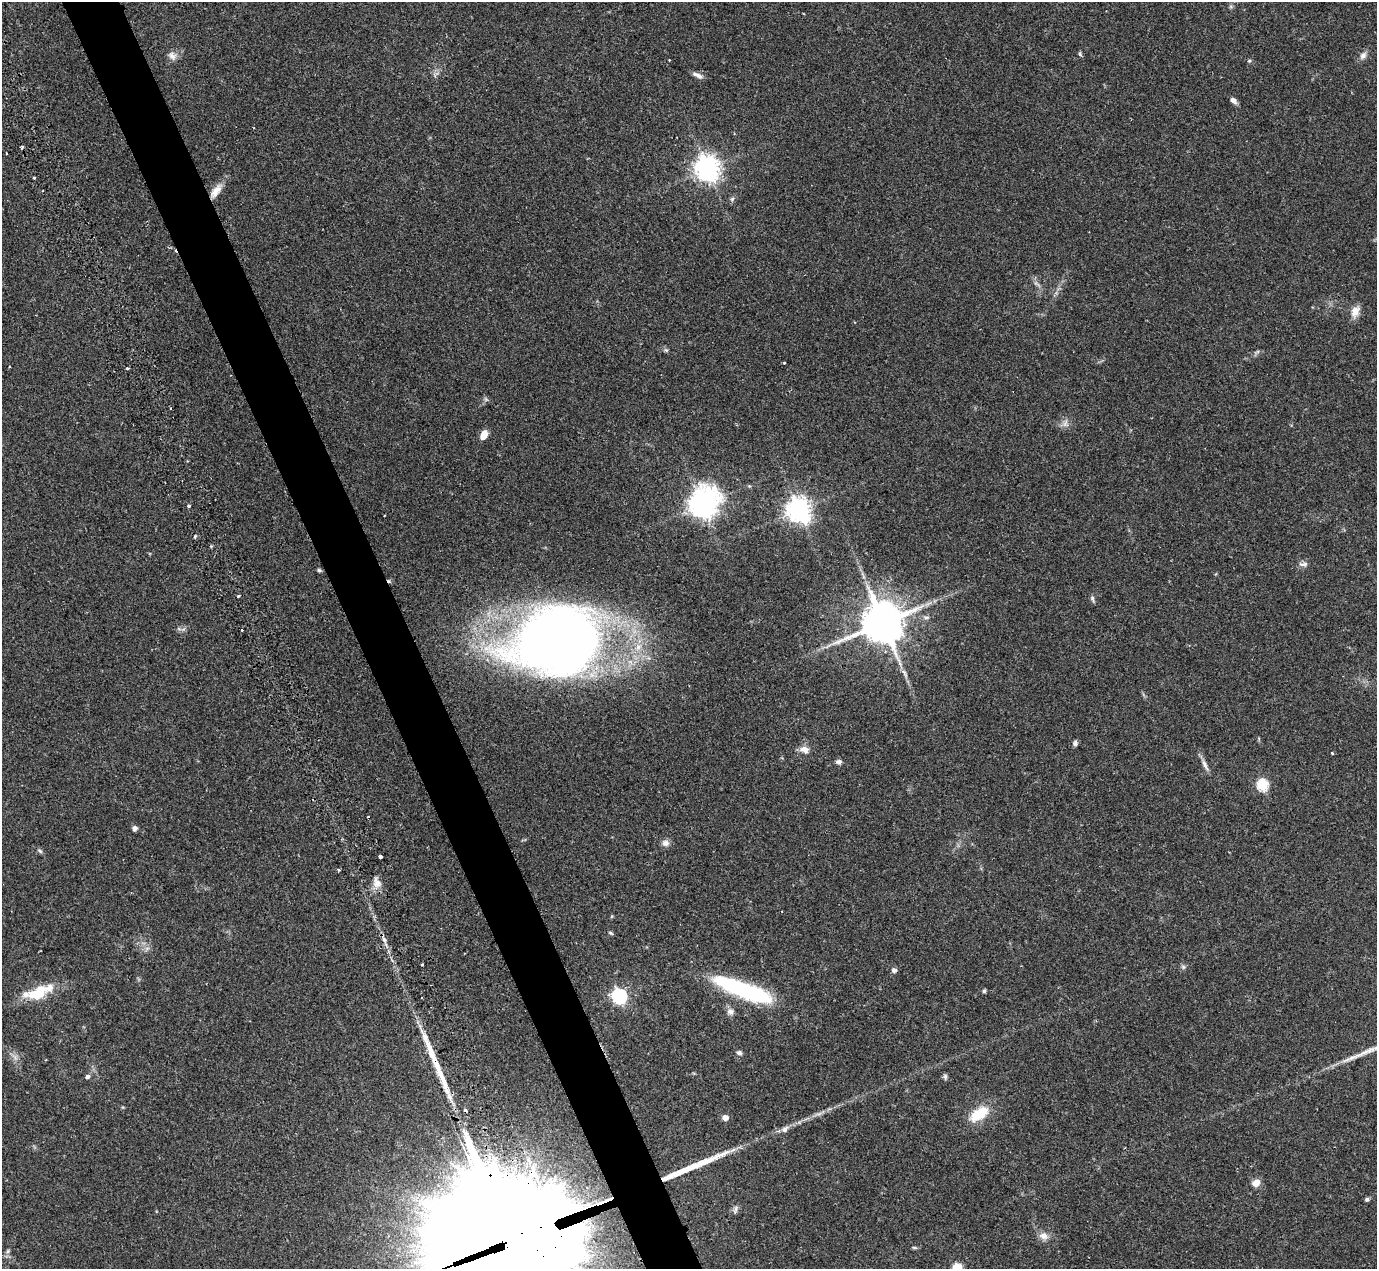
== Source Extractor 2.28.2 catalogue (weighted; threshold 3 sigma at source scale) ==
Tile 11 of 4 x 4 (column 3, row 3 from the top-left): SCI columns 2900-4274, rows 1558-2824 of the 5747 x 5795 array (HDU 1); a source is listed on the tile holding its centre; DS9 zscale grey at full resolution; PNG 1379 x 1271 px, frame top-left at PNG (2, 2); no overlay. Shown black and unused: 4% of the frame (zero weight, under 2 of 3 exposures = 9% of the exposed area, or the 3 px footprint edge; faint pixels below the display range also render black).
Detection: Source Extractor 2.28.2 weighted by HDU 2 'WHT'; one run over the whole footprint, this tile lists its part. Background 0.0827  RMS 0.0057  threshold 0.0258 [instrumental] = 3 sigma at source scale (4.5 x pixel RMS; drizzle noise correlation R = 1.50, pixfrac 1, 0.05/0.05 arcsec/px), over >= 5 px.
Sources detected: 76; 4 cosmic-ray / hot-pixel residue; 2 long thin detections or spike segments (spike, bleed or trail) — not listed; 1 inside a brighter listed object's ellipse — not listed separately; the other 69 listed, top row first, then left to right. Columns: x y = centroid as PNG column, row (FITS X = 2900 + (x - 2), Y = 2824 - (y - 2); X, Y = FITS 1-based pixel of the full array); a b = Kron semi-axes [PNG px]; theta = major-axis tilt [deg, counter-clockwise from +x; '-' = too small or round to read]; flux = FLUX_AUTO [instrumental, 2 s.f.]
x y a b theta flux
1080 54 6 5 - 0.89
1363 55 12 8 55 2.6
172 56 12 9 -43 3.1
1249 61 6 4 2 0.68
699 76 11 7 -27 2.6
1233 100 8 5 -41 2.6
707 168 8 8 - 510
34 178 4 2 - 0.53
216 191 21 9 55 6.3
732 199 7 4 45 1.1
1355 311 14 10 68 5.4
666 350 6 5 - 0.96
784 363 3 2 - 0.44
127 368 3 3 - 1.5
486 399 7 4 -71 0.91
1065 424 11 8 83 2.7
484 435 9 6 65 6.3
749 486 5 5 - 0.62
702 505 11 9 54 580
188 506 3 3 - 1.3
798 510 8 8 - 480
195 536 4 3 - 0.64
1303 564 13 6 1 2.1
319 570 5 5 - 0.89
238 596 3 3 - 0.89
1092 599 9 5 -74 1.2
926 617 10 4 -4 1.4
883 622 12 11 - 2200
242 630 2 2 - 0.68
556 641 66 50 16 830
638 647 9 7 74 3.5
904 673 17 4 -60 2.6
1075 743 6 5 - 1.8
804 749 14 9 -12 3.7
1332 753 3 3 - 0.65
839 762 7 6 - 1.6
1205 765 18 5 -64 2.9
1262 785 6 5 - 51
135 828 6 5 - 1.8
666 843 10 9 - 2.6
40 851 8 4 -36 1
380 857 4 3 - 3.4
338 870 3 3 - 1.2
377 882 15 10 -75 4.5
610 933 7 4 -27 0.81
384 940 9 5 -62 1.9
422 964 3 3 - 1
1183 967 7 5 -46 1.1
894 970 6 5 - 1.7
745 990 62 14 -21 72
984 991 5 4 - 0.87
37 993 30 14 16 19
619 996 7 6 - 120
730 1012 9 8 - 2.7
739 1053 6 5 - 1.5
87 1077 6 5 - 1.5
945 1077 8 5 -83 1.1
979 1114 26 13 34 15
725 1118 6 6 - 3.1
785 1129 9 7 38 2.3
495 1158 7 6 - 2.6
1256 1183 10 8 34 4.2
1367 1199 6 5 - 1.1
735 1209 12 5 69 1.6
1043 1236 13 9 -16 3.9
522 1238 61 39 19 57000
914 1248 8 4 -1 0.82
8 1251 7 4 71 1.1
957 1268 8 7 - 10
Overlapping masked pixels (flux is a lower limit): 1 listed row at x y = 522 1238
Isophote crosses this tile's border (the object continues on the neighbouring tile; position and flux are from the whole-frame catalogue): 2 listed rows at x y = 522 1238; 957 1268